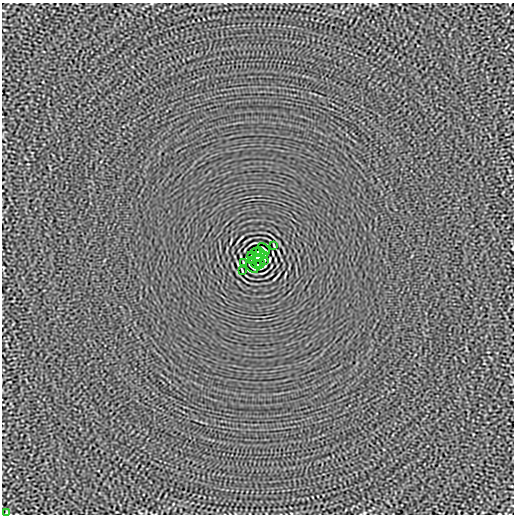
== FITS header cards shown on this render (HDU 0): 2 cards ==
NAXIS1  =                  512
NAXIS2  =                  512

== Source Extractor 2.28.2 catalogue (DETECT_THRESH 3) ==
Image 512 x 512 px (HDU 0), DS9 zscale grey, 1 PNG px = 1 image px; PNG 516 x 516 px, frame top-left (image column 1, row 512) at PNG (2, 3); each listed source drawn as its Kron ellipse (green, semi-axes under 4 px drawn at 4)
Background -8.31e-06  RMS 0.0015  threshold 0.00437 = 3 sigma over >= 5 px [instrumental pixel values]
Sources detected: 15; all 15 listed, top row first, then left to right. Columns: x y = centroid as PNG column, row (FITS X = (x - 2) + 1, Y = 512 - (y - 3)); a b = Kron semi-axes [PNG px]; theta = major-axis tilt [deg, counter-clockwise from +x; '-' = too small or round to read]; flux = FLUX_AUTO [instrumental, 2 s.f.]
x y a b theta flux
274 245 4 2 - 0.074
264 249 7 2 -40 0.11
256 252 4 2 - 0.08
260 252 4 2 - 0.099
251 256 4 2 - 0.086
264 256 4 2 - 0.09
258 258 4 4 - 3.7
252 260 3 2 - 0.085
265 260 3 2 - 0.09
243 263 4 2 - 0.082
256 264 4 2 - 0.082
260 264 5 2 - 0.083
252 267 7 2 -40 0.11
242 271 4 2 - 0.074
6 513 4 2 - 0.078
At the frame edge (FLAGS 8, measured only in part): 1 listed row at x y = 6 513